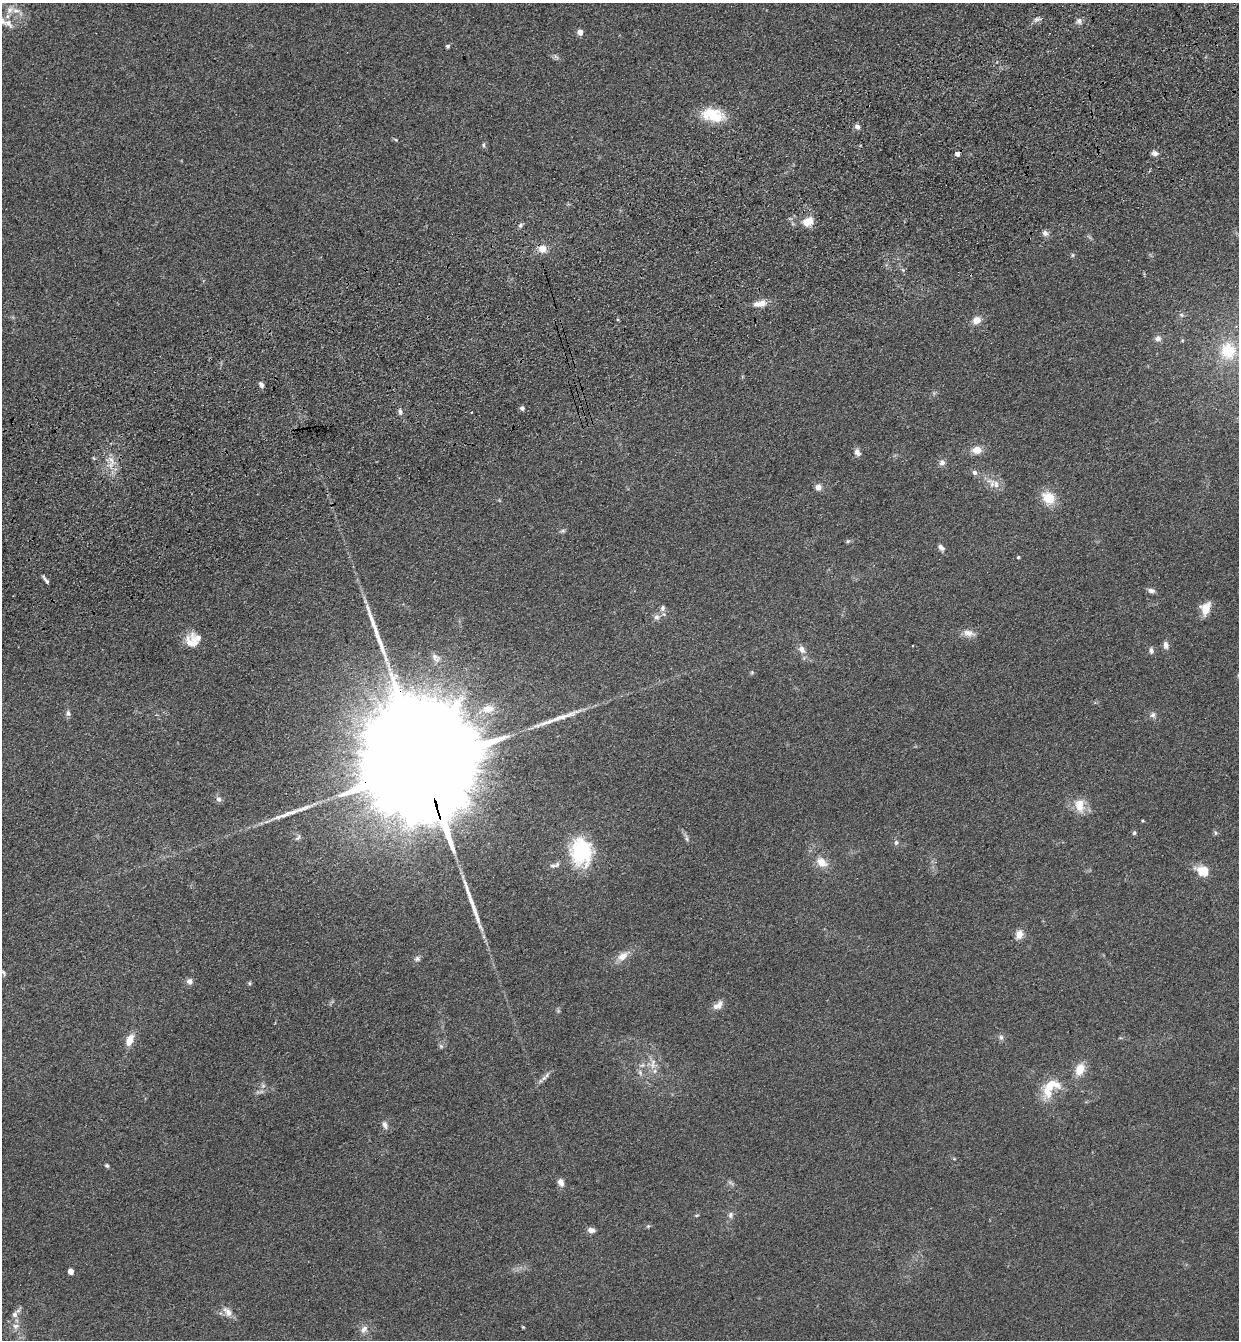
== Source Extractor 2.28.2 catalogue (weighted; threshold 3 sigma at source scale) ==
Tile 10 of 4 x 4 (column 2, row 3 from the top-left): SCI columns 1437-2673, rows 1452-2789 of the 5469 x 5580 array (HDU 1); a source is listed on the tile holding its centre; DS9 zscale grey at full resolution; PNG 1241 x 1342 px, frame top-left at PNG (2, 3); no overlay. Shown black and unused: <1% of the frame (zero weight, under 3 of 4 exposures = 6% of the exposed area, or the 3 px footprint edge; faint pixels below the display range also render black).
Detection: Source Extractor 2.28.2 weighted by HDU 2 'WHT'; one run over the whole footprint, this tile lists its part. Background 0.157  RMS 0.01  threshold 0.045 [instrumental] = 3 sigma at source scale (4.5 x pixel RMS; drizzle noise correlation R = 1.50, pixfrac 1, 0.05/0.05 arcsec/px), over >= 5 px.
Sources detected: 105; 2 too faint to see at this stretch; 5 long thin detections or spike segments (spike, bleed or trail) — not listed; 3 inside a brighter listed object's ellipse — not listed separately; the other 95 listed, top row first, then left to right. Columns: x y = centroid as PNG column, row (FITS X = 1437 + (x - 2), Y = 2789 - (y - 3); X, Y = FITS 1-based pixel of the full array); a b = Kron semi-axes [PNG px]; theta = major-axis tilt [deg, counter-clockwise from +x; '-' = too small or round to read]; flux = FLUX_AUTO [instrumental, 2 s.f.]
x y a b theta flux
10 10 12 8 50 6.9
1037 19 11 6 18 3.4
1079 21 9 7 -82 3.5
8 23 16 8 -48 8
580 32 4 4 - 10
447 46 5 4 - 1.6
556 57 9 4 -48 2.2
713 115 28 15 -12 32
857 127 7 6 - 3.7
396 140 7 3 -19 1.2
483 145 7 4 -85 1.7
1154 153 8 6 -18 3.8
957 154 4 4 - 5.1
808 221 15 11 30 12
520 225 6 5 - 2
1045 233 8 7 - 3.8
542 249 10 9 - 9.3
1073 255 6 4 90 1.3
760 303 17 8 13 11
1181 315 7 5 -22 2.2
977 320 11 9 36 8.2
1158 338 9 8 - 4
1228 351 26 24 -84 41
261 385 8 5 -61 3.3
522 408 6 5 - 2.3
400 412 7 5 -85 2.9
977 450 12 9 -4 9.8
857 452 9 7 -60 4.6
111 462 22 8 -87 13
942 463 8 8 - 4.1
975 472 7 6 - 3
996 484 12 9 -63 7.6
818 487 8 7 - 4.8
1049 498 14 11 -32 23
563 531 7 4 0 1.7
848 541 6 5 - 1.6
941 547 9 6 -44 3.9
1018 557 4 3 - 1.2
46 580 13 3 -54 2.6
1151 591 9 6 -13 3.5
663 608 8 6 86 3
1205 609 14 10 73 15
657 617 8 8 - 3.9
969 633 16 9 -13 7.5
192 643 21 14 -37 13
1166 645 9 7 -80 4.5
802 649 11 8 -58 5.9
1151 650 8 6 -76 3.1
436 658 14 8 -48 4.6
752 672 5 5 - 1.3
488 709 15 10 4 13
68 713 8 7 - 2.9
1153 715 8 7 - 3.4
422 761 74 23 -73 81000
218 799 8 7 - 3.1
1080 806 18 12 -85 15
1143 821 3 2 - 1
1134 833 6 5 - 1.6
1215 833 6 4 -89 1.5
298 838 9 5 45 2.4
687 839 7 4 -71 2
896 842 7 5 88 2.4
581 852 34 26 -84 68
821 862 16 11 -39 11
557 865 10 6 44 3.4
1202 871 15 11 -21 16
1019 934 12 9 75 7.3
623 956 15 9 36 9.9
417 959 8 7 - 2.8
4 973 8 4 -59 1.7
189 981 7 6 - 4.7
249 983 5 5 - 1.4
718 1005 15 8 37 6.4
1001 1037 8 6 -74 2.6
130 1040 14 8 66 12
441 1046 7 5 -45 2
653 1064 17 8 85 9.4
642 1065 7 6 - 2.9
1080 1069 12 9 64 16
640 1072 9 6 -64 3
544 1078 8 6 50 3.1
1050 1088 31 18 48 29
385 1125 12 7 -76 4.2
107 1166 5 4 - 1.7
561 1182 10 8 -67 4.8
697 1215 6 3 18 1
730 1215 9 6 82 3.2
648 1226 5 4 - 1.3
591 1230 9 6 -4 4.7
71 1271 4 4 - 10
228 1312 16 9 -49 7.5
15 1314 8 7 - 4
16 1326 10 6 6 4.2
523 1327 5 3 - 0.94
364 1329 11 8 50 5.6
Overlapping masked pixels (flux is a lower limit): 1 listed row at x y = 422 761